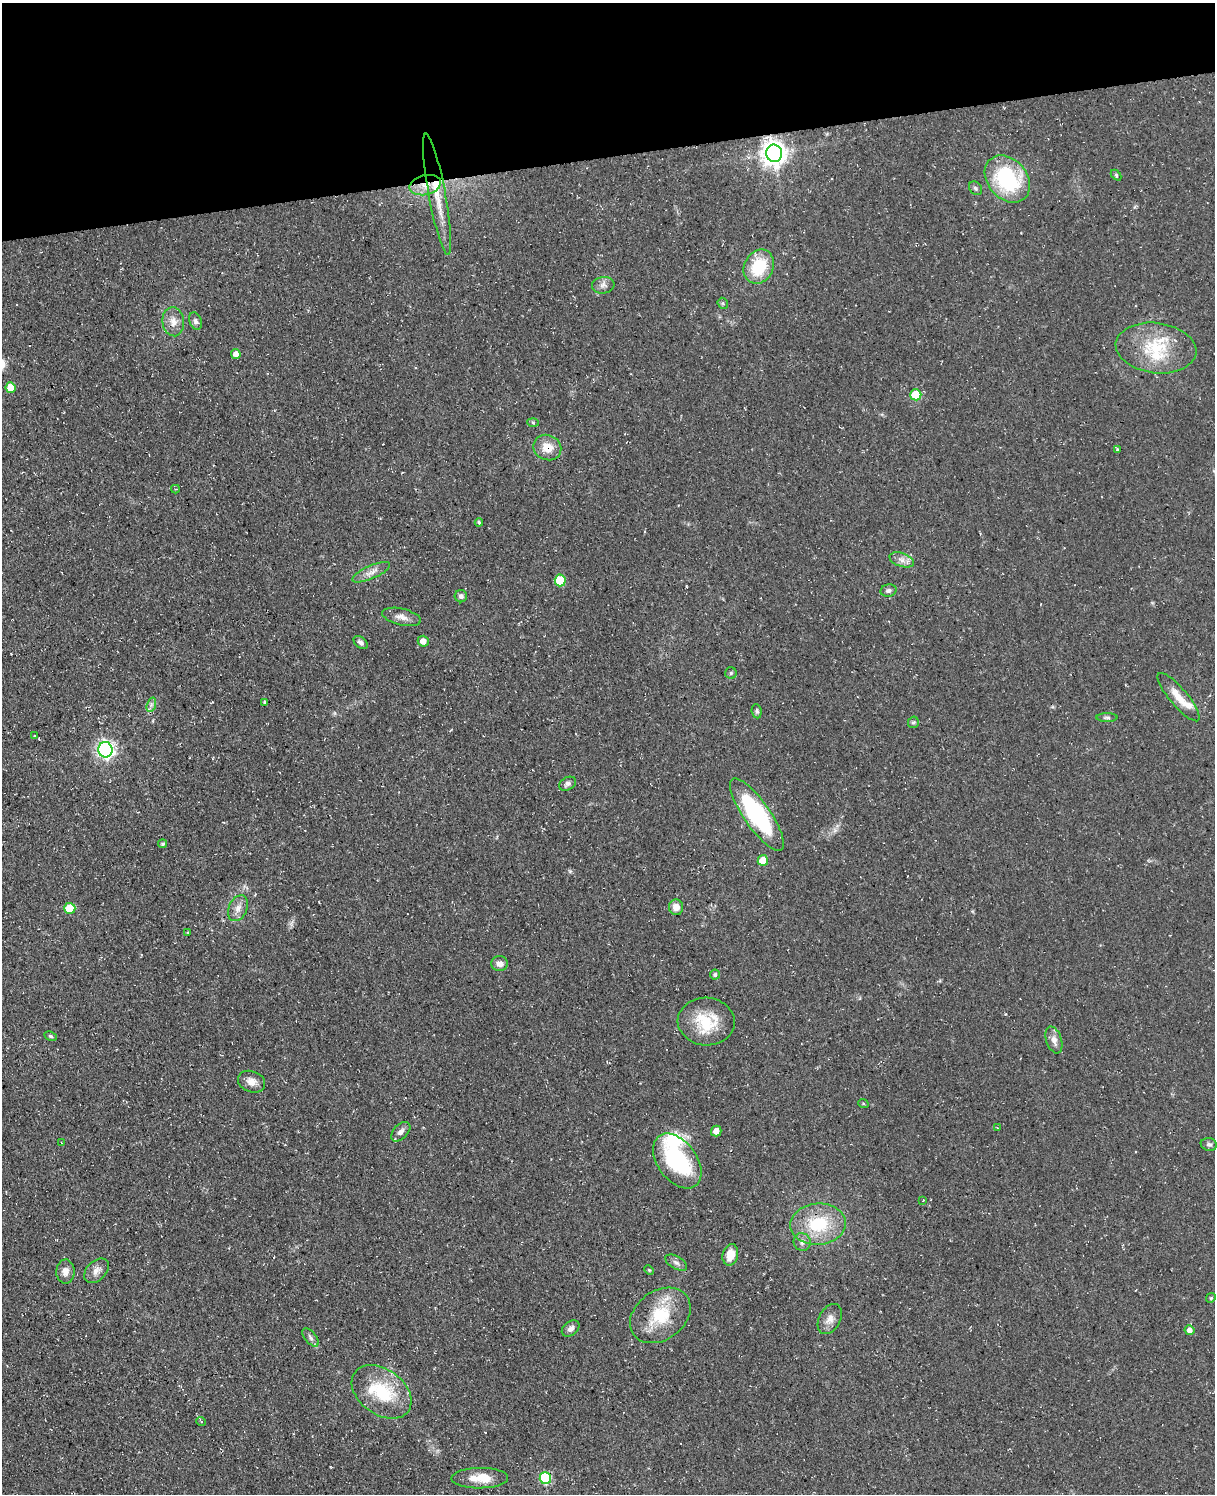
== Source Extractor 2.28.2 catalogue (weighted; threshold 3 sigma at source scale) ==
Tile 3 of 4 x 3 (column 3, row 1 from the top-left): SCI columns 2495-3707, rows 3244-4735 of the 4953 x 4872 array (HDU 1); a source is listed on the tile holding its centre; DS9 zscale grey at full resolution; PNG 1217 x 1496 px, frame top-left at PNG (2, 3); each listed source drawn as its Kron ellipse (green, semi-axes under 4 px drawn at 4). Shown black and unused: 10% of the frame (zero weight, under 3 of 4 exposures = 4% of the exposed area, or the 3 px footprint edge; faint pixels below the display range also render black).
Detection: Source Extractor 2.28.2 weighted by HDU 2 'WHT'; one run over the whole footprint, this tile lists its part. Background 0.0687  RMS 0.0068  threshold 0.0304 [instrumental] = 3 sigma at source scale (4.5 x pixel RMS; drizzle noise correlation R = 1.50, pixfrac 1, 0.05/0.05 arcsec/px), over >= 5 px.
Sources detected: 82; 1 inside a brighter object's white glare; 1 cosmic-ray / hot-pixel residue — neither listed nor drawn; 4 inside a brighter listed object's ellipse — not listed separately; the other 76 listed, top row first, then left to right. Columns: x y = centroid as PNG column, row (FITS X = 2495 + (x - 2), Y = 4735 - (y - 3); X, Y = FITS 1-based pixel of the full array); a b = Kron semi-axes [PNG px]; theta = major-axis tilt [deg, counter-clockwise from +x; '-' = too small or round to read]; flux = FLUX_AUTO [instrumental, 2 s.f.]
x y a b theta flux
774 153 9 8 - 670
1116 175 6 4 -46 0.89
1007 179 26 19 -49 66
425 185 16 10 14 9.1
975 188 7 5 -52 1.5
437 194 61 8 -79 21
759 267 18 14 63 29
603 285 11 8 7 3.1
723 303 6 5 - 1.1
195 321 9 6 -68 2
173 322 15 10 -84 6.2
1156 348 40 25 -7 37
236 354 5 4 - 4.6
10 388 5 5 - 12
916 395 5 5 - 26
533 422 6 4 -3 0.83
547 447 14 12 -22 11
1117 449 4 3 - 2.5
175 489 4 4 - 0.83
479 522 4 3 - 0.93
902 560 12 6 -20 4.1
371 572 20 6 24 5
560 580 6 5 - 27
889 590 8 6 14 1.8
461 596 6 6 - 2
402 617 20 8 -13 5.1
423 641 5 5 - 5.1
361 642 8 5 -40 2.3
731 673 6 5 - 1.2
1179 697 31 9 -50 11
265 702 4 4 - 0.9
151 705 7 4 72 1.8
757 711 7 5 -83 1.3
1107 718 10 4 0 1.5
913 722 6 5 - 1.2
35 736 3 3 - 1
105 750 7 7 - 220
567 784 9 6 29 2.1
757 814 43 13 -55 85
163 844 4 4 - 1.2
763 860 5 5 - 13
676 907 8 7 - 5.8
70 908 5 5 - 23
238 908 13 9 65 5.2
188 932 4 3 - 0.56
500 964 8 7 - 4.2
715 975 5 5 - 1.5
706 1022 28 24 -4 27
50 1036 6 4 -27 1.1
1054 1040 14 7 -71 4.6
251 1082 14 10 -21 5.5
863 1103 5 3 - 0.78
997 1127 3 2 - 0.48
716 1131 5 5 - 4.4
401 1132 12 7 46 3.6
62 1143 4 2 - 0.46
1209 1144 8 6 -12 1.9
677 1161 31 19 -54 66
923 1200 3 2 - 0.54
818 1224 28 20 4 35
802 1242 9 8 - 3.1
730 1255 11 7 76 9.6
676 1263 12 6 -29 2.6
649 1270 5 4 - 0.76
65 1271 12 9 89 4.8
96 1271 14 9 45 4.6
1211 1298 5 4 - 0.89
660 1315 33 24 36 30
830 1319 16 10 61 5.5
571 1329 10 7 39 2.9
1189 1330 5 5 - 3.6
311 1337 10 5 -51 2.2
382 1392 33 22 -36 36
201 1421 5 3 - 0.61
480 1478 28 10 0 13
545 1478 6 6 - 51
Overlapping masked pixels (flux is a lower limit): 4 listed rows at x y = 425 185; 437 194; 547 447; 545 1478